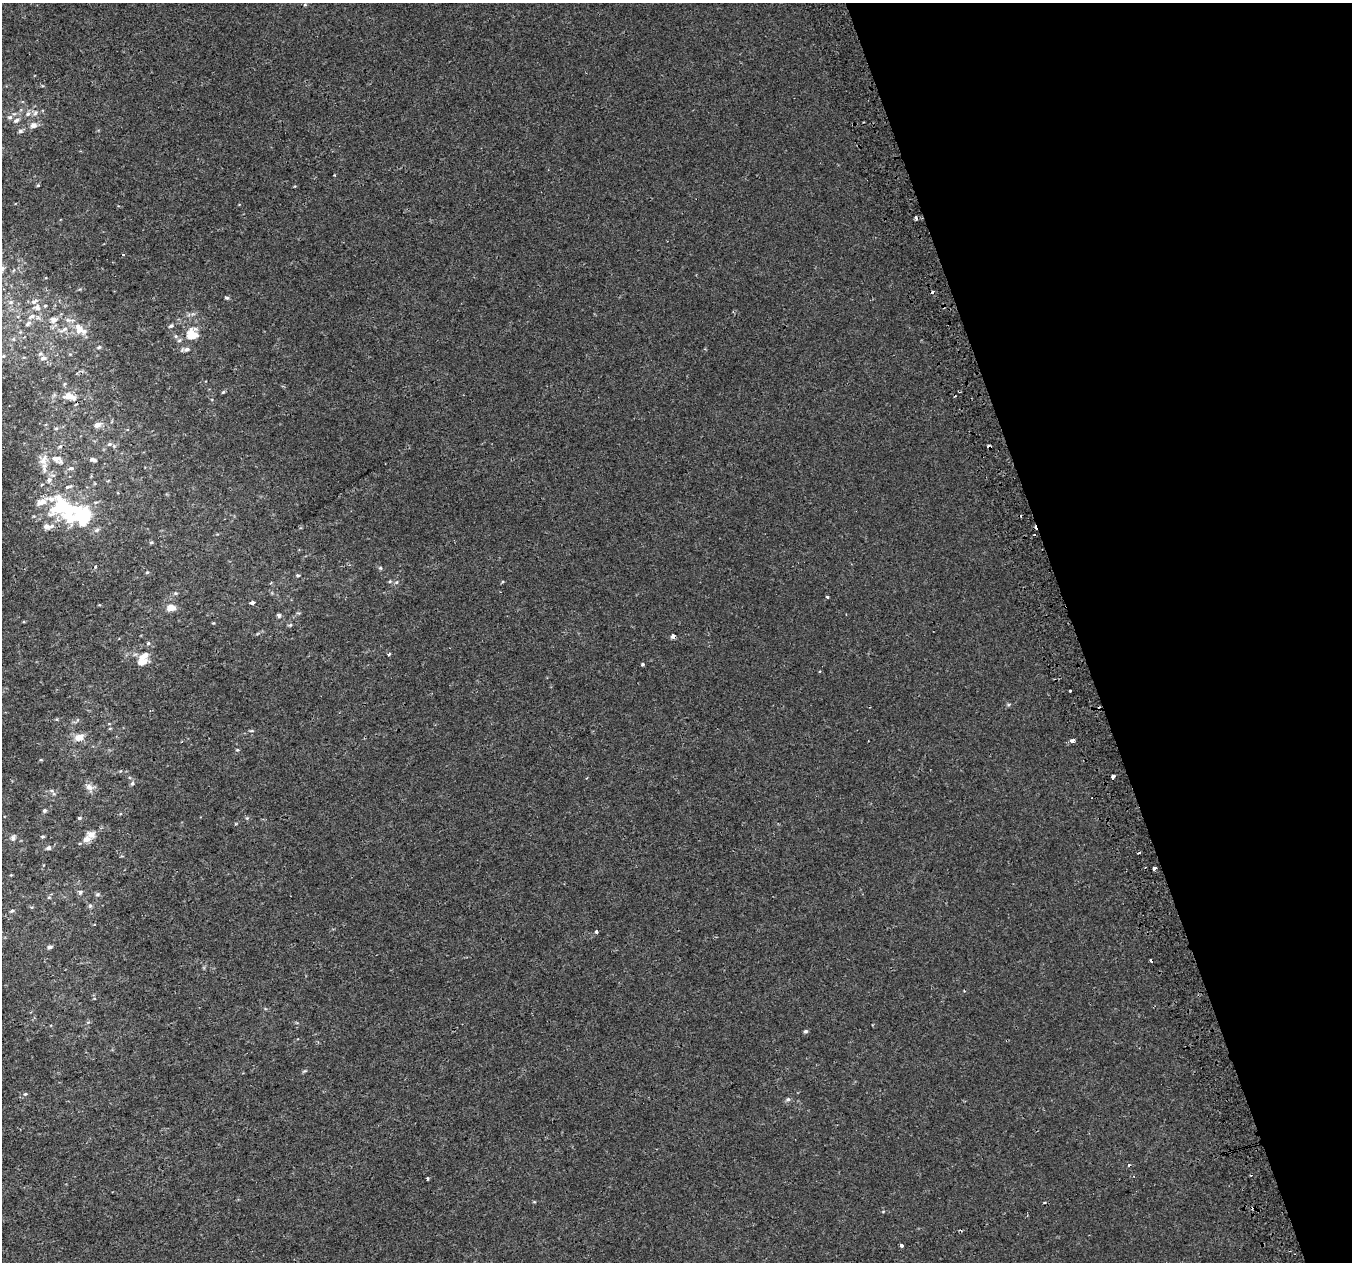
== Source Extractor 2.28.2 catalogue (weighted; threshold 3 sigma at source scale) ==
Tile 12 of 4 x 4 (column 4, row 3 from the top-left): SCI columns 4094-5443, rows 1395-2654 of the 5483 x 5253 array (HDU 1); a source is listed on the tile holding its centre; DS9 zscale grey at full resolution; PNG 1354 x 1264 px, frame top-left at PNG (2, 3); no overlay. Shown black and unused: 21% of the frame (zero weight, under 2 of 3 exposures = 2% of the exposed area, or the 3 px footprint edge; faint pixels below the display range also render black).
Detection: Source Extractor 2.28.2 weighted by HDU 2 'WHT'; one run over the whole footprint, this tile lists its part. Background -2.75e-04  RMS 0.0028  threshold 0.0127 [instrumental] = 3 sigma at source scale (4.5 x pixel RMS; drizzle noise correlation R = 1.50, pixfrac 1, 0.0396/0.0396 arcsec/px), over >= 5 px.
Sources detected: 104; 2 inside a brighter object's white glare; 10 cosmic-ray / hot-pixel residue — not listed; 13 inside a brighter listed object's ellipse — not listed separately; the other 79 listed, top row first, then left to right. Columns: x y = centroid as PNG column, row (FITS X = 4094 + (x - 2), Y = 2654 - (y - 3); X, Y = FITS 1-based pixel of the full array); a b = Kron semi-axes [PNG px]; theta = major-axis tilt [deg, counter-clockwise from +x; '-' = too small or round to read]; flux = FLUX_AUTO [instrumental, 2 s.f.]
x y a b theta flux
305 4 6 4 1 0.29
35 113 8 6 72 0.92
28 114 7 5 23 0.8
10 117 7 6 - 0.77
16 120 10 6 38 1
33 125 7 6 - 1.6
20 131 7 5 1 0.57
38 185 4 4 - 0.31
227 298 6 4 -20 0.49
11 302 7 6 - 0.67
37 308 10 8 -38 1.4
32 316 10 6 31 1.2
54 320 10 8 22 1.4
28 324 10 5 38 0.75
171 326 7 5 36 0.54
64 329 13 6 33 1.5
79 329 15 10 -68 3.1
192 334 12 10 40 5.5
99 347 6 5 - 0.43
187 349 8 6 31 0.83
3 356 5 5 - 0.46
43 358 7 6 - 1.2
223 392 5 4 - 0.34
68 396 13 9 20 2.3
97 425 7 6 - 1.6
56 428 5 4 - 0.38
109 444 6 5 - 0.5
60 446 7 5 47 0.55
56 458 14 9 -22 2.4
93 460 9 5 -11 0.87
44 467 20 7 89 2.4
71 468 7 5 1 0.73
62 506 34 26 43 16
96 530 8 5 26 0.7
151 542 5 4 - 0.42
95 567 4 3 - 0.32
380 568 6 5 - 0.39
147 572 5 4 - 0.32
298 575 5 4 - 0.46
390 581 5 4 - 0.31
396 582 5 5 - 0.44
175 593 5 4 - 0.37
827 597 3 2 - 0.5
252 603 4 3 - 5.3
171 608 9 6 6 2.7
279 615 6 5 - 0.47
290 625 6 5 - 0.41
673 636 4 4 - 2.6
148 643 5 4 - 0.36
389 654 3 3 - 0.61
142 662 12 9 11 2.9
643 664 4 2 - 0.54
1070 691 3 2 - 0.27
251 731 6 3 17 0.31
79 737 11 7 27 2.5
1072 740 5 3 - 1.1
237 750 5 3 - 0.27
1113 777 4 3 - 2.7
586 778 4 2 - 0.21
132 783 6 5 - 0.55
89 787 12 8 -51 1.6
44 810 5 5 - 0.42
79 818 5 3 - 0.4
42 836 6 3 8 0.3
13 838 9 6 71 0.72
86 839 9 7 24 1.6
49 848 6 5 - 0.54
1138 853 3 2 - 0.55
1154 868 3 3 - 2
80 892 6 5 - 0.51
97 894 6 5 - 0.45
12 911 7 4 17 0.47
596 932 3 3 - 1
50 947 5 4 - 0.94
805 1031 5 4 - 0.58
25 1094 5 4 - 0.32
788 1099 6 5 - 0.6
428 1178 3 3 - 0.41
901 1245 3 3 - 1.2
Overlapping masked pixels (flux is a lower limit): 1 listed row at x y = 673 636